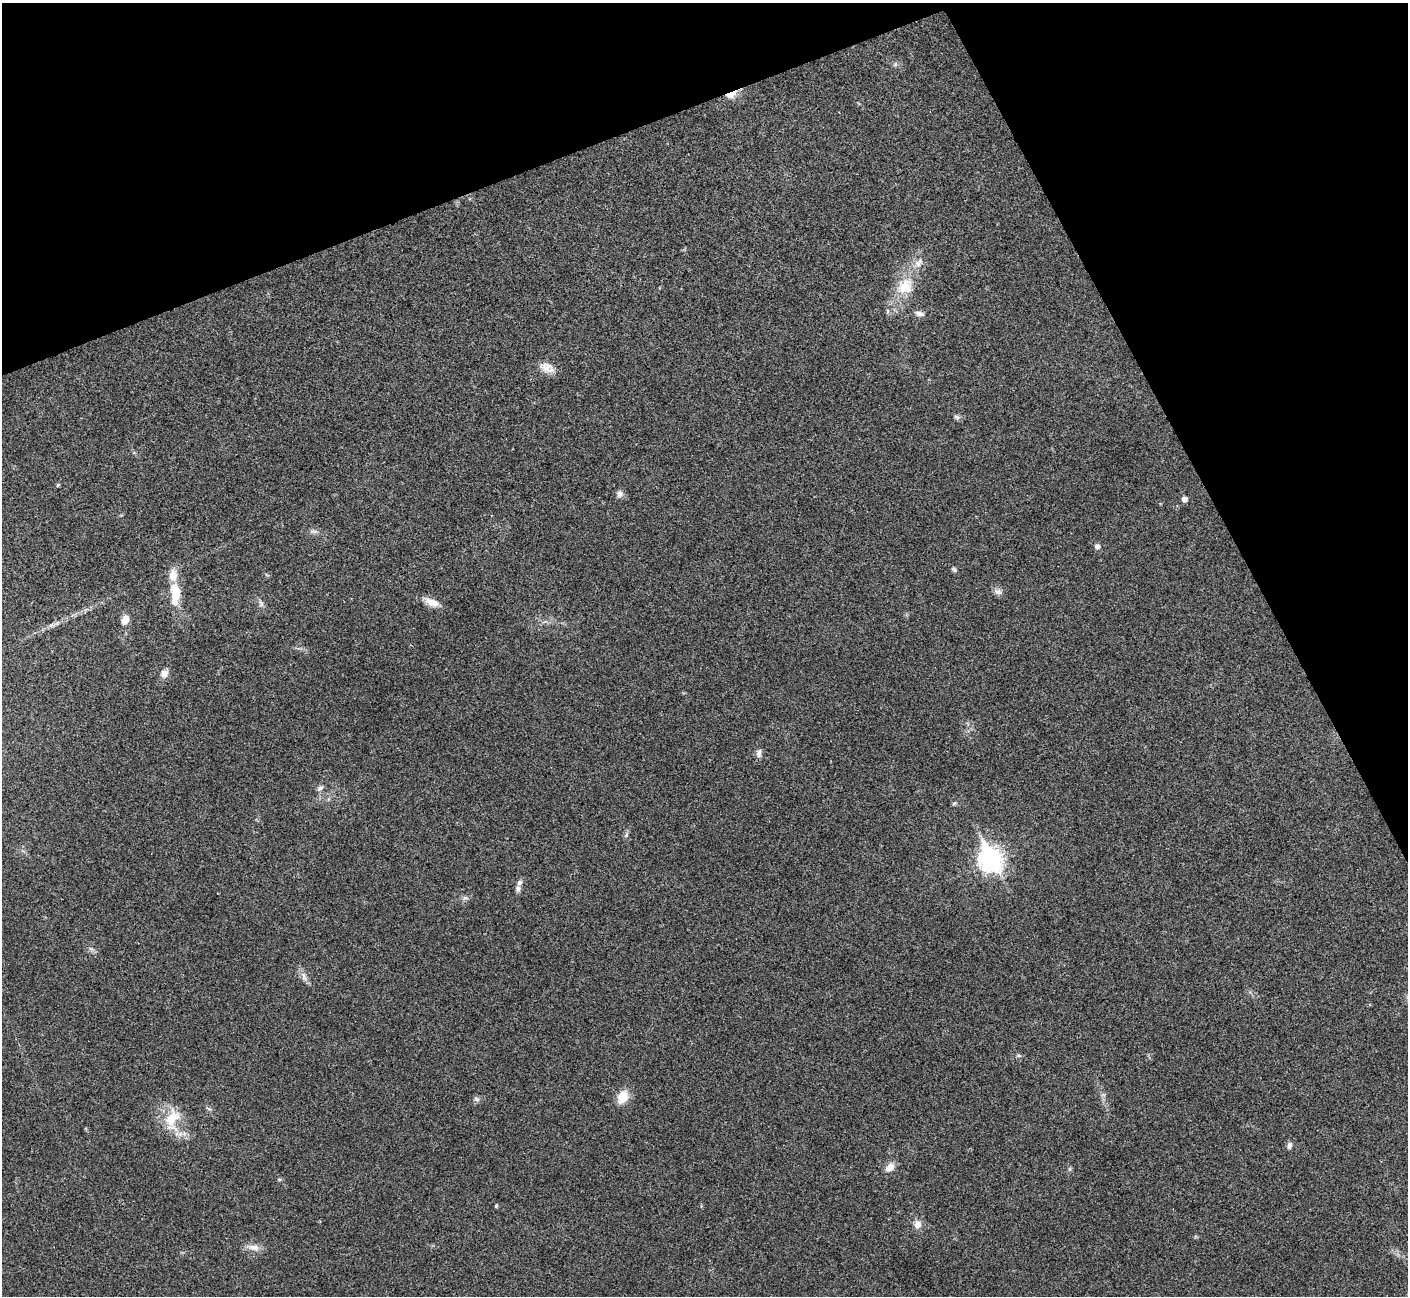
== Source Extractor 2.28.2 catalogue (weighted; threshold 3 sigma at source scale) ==
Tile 3 of 4 x 4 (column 3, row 1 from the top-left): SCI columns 2814-4219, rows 4039-5332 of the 5630 x 5621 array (HDU 1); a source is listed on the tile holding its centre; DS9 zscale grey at full resolution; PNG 1410 x 1298 px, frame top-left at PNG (2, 3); no overlay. Shown black and unused: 21% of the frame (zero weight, under 3 of 4 exposures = <1% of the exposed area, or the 3 px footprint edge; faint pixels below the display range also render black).
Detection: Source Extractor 2.28.2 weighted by HDU 2 'WHT'; one run over the whole footprint, this tile lists its part. Background 0.0216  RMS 0.004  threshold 0.018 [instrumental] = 3 sigma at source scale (4.5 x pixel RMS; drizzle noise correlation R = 1.50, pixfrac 1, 0.05/0.05 arcsec/px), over >= 5 px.
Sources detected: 38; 2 inside a brighter listed object's ellipse — not listed separately; the other 36 listed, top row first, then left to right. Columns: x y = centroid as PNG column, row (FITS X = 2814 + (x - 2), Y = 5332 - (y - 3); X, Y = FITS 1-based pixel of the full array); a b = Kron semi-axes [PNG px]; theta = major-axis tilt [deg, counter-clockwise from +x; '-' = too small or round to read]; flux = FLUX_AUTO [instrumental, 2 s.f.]
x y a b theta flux
731 95 16 9 25 3.6
918 263 14 9 53 3.2
905 286 26 21 46 12
919 313 13 6 -14 1.9
547 368 20 12 -22 4.2
957 417 9 5 -11 1
58 485 5 4 - 0.47
620 494 9 9 - 1.6
1184 499 5 5 - 1.9
313 531 13 4 2 1.2
1097 546 7 7 - 1.2
954 570 9 5 -38 0.78
998 592 12 7 -14 1.7
175 594 33 13 -89 10
432 602 20 9 -22 4
261 603 11 5 -71 1.3
125 619 9 7 76 3.9
164 673 9 8 - 2.3
759 753 12 7 83 1.6
320 788 10 6 40 1.2
626 835 7 4 45 0.71
990 859 11 8 -63 240
518 888 8 6 -84 1.5
465 898 9 4 -8 0.92
304 976 14 6 -72 2.1
1018 1056 8 4 -8 0.65
623 1097 15 11 65 6.7
476 1099 8 6 -33 1.1
172 1118 33 17 64 11
1289 1145 8 6 73 1.5
890 1167 12 8 46 3.1
1070 1169 6 4 89 0.61
279 1179 6 3 -18 0.48
496 1206 4 3 - 0.57
918 1224 10 9 - 2.9
254 1247 17 8 -8 3
Overlapping masked pixels (flux is a lower limit): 1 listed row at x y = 731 95